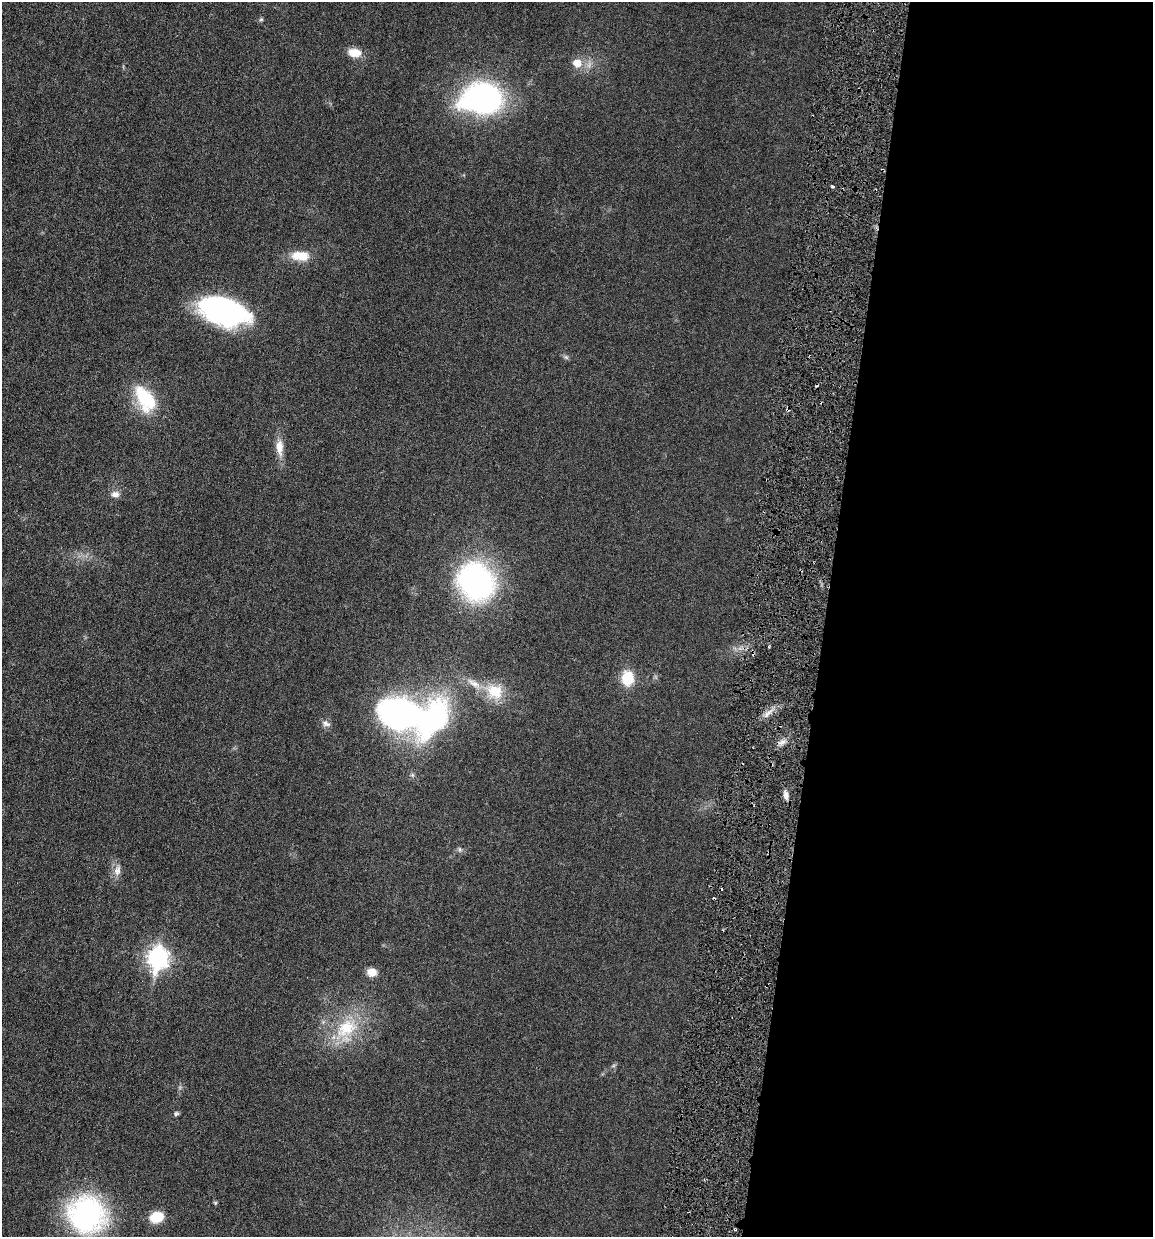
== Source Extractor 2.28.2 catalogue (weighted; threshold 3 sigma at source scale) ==
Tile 12 of 4 x 4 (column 4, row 3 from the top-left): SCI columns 3678-4828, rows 1253-2487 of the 4951 x 5000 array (HDU 1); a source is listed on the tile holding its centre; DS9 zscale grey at full resolution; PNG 1155 x 1239 px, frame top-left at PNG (2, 2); no overlay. Shown black and unused: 29% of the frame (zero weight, under 3 of 6 exposures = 1% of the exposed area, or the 3 px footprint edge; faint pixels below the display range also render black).
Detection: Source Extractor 2.28.2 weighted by HDU 2 'WHT'; one run over the whole footprint, this tile lists its part. Background 0.0394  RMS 0.0043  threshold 0.0178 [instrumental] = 3 sigma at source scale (4.09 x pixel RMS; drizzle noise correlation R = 1.36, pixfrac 0.8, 0.05/0.05 arcsec/px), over >= 5 px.
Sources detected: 33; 3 cosmic-ray / hot-pixel residue — not listed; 2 inside a brighter listed object's ellipse — not listed separately; the other 28 listed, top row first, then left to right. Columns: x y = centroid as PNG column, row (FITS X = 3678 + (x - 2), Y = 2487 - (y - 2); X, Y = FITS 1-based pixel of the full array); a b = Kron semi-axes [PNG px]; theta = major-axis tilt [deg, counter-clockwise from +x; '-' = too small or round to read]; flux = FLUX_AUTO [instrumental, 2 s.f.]
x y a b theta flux
261 19 6 5 - 0.59
355 53 14 9 -7 6.5
577 63 9 9 - 5.3
481 98 41 28 5 95
833 186 4 3 - 0.67
300 256 23 12 -3 7.6
224 311 49 25 -16 72
566 357 8 5 -44 0.78
145 399 33 18 -59 22
279 447 22 10 -87 4.8
115 494 11 8 -4 2.2
476 581 29 25 -43 110
628 678 15 12 84 10
495 691 25 20 -25 11
767 713 12 5 41 2.3
402 715 41 27 -22 130
326 723 13 8 -25 1.8
782 742 9 5 24 1.7
786 795 11 6 -80 2.1
459 849 8 6 -72 0.89
117 870 15 9 76 3.1
158 958 11 9 82 150
372 972 10 9 - 3.9
346 1028 38 24 36 22
176 1113 6 6 - 0.76
215 1203 5 4 - 0.56
86 1214 30 28 -29 92
157 1217 12 9 18 11